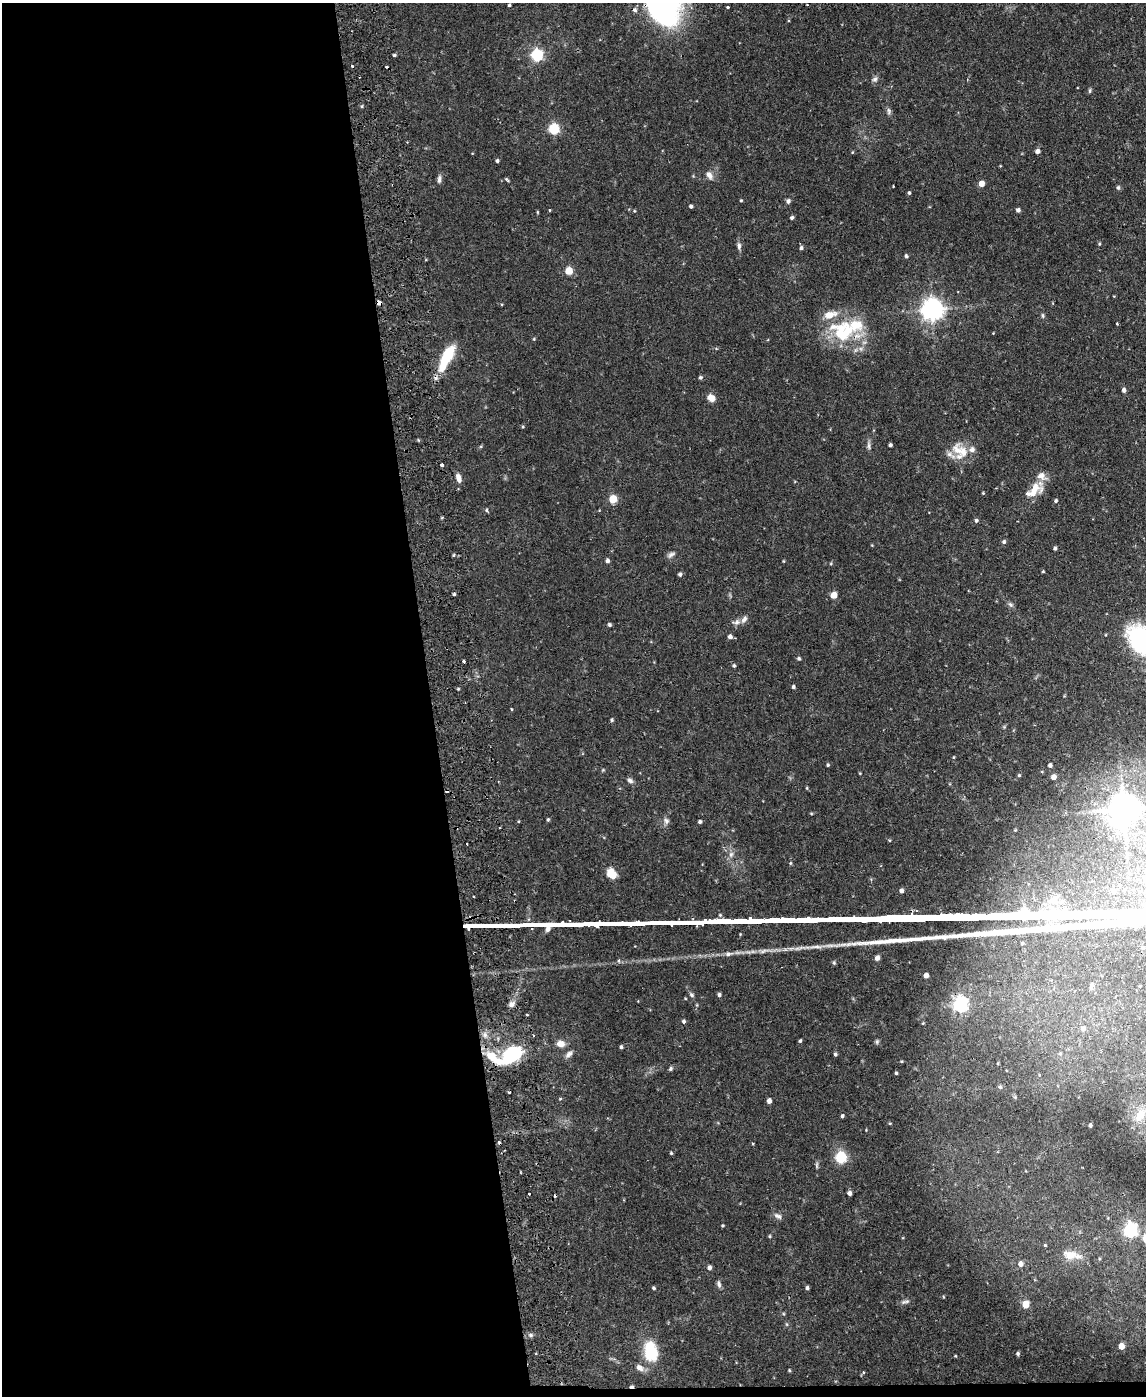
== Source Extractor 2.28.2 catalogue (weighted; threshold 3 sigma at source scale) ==
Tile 9 of 4 x 3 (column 1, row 3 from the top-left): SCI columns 56-1199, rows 246-1639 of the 4686 x 4567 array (HDU 1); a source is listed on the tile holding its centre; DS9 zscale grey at full resolution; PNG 1148 x 1398 px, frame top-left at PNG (2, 3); no overlay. Shown black and unused: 38% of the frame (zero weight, under 2 of 3 exposures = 3% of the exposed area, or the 3 px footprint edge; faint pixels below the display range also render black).
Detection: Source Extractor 2.28.2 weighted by HDU 2 'WHT'; one run over the whole footprint, this tile lists its part. Background 0.0867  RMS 0.0062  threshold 0.0277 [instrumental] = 3 sigma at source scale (4.5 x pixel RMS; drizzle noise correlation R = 1.50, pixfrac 1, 0.05/0.05 arcsec/px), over >= 5 px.
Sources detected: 179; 1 inside a brighter object's white glare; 6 cosmic-ray / hot-pixel residue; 3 long thin detections or spike segments (spike, bleed or trail) — not listed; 6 inside a brighter listed object's ellipse — not listed separately; the other 163 listed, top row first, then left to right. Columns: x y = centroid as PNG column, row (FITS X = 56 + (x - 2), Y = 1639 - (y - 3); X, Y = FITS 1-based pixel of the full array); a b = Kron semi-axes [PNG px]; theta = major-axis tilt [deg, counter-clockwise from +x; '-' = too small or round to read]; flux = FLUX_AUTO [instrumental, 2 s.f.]
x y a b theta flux
509 5 3 3 - 0.73
807 5 2 2 - 0.57
728 7 3 3 - 0.74
635 10 6 5 - 1.5
394 55 4 3 - 0.91
537 55 6 5 - 71
352 66 3 2 - 1.7
875 79 9 6 59 1.7
1090 91 6 4 87 0.9
362 106 5 3 - 0.65
889 111 9 5 -80 1.4
554 129 6 5 - 39
1037 151 5 4 - 2.4
497 161 4 4 - 1.1
709 175 12 7 -61 3
439 179 11 5 86 1.8
507 180 6 3 -46 0.75
981 184 5 4 - 5.6
893 186 3 2 - 0.4
1118 188 5 5 - 1.1
909 193 4 3 - 0.93
741 200 4 3 - 0.64
788 201 5 5 - 1.8
691 206 4 4 - 1.3
550 210 3 3 - 0.53
1018 210 4 4 - 1.7
634 211 4 3 - 0.48
537 212 5 3 - 0.51
792 218 4 4 - 1.2
1099 244 5 3 - 0.54
739 246 11 5 -89 1.9
801 248 5 4 - 1.3
906 256 5 4 - 0.83
569 271 5 5 - 17
379 303 4 3 - 12
932 310 7 7 - 450
1043 316 7 4 -84 0.89
1117 324 3 2 - 0.49
843 332 36 32 -18 39
534 339 4 4 - 0.58
447 357 31 10 63 21
700 377 4 4 - 1.1
1124 390 5 4 - 1.8
711 398 9 7 -38 4.5
523 427 5 4 - 0.64
890 445 4 3 - 1.1
869 446 12 5 -83 1.8
963 452 27 13 -59 10
949 454 10 8 20 2.8
442 465 3 3 - 5.6
458 478 10 6 -73 3.4
1033 490 29 12 46 12
983 493 4 3 - 0.53
613 499 5 5 - 17
1056 501 4 4 - 0.93
486 510 5 5 - 0.76
442 518 4 3 - 0.59
976 520 5 4 - 1.2
1004 542 5 5 - 1.2
1055 548 4 4 - 1.1
453 555 5 3 - 0.63
671 555 11 6 37 1.9
607 561 5 4 - 1.7
783 561 5 3 - 0.5
1043 571 3 3 - 0.62
680 574 5 4 - 1.2
454 594 4 4 - 0.8
834 595 5 5 - 9.1
1010 604 9 6 -45 1.4
736 622 14 6 5 2.5
609 625 4 4 - 1.1
730 637 5 4 - 2.3
1141 640 27 18 -53 84
799 658 5 4 - 0.9
464 661 3 3 - 1.4
734 666 5 4 - 0.83
793 687 4 4 - 1.1
1064 696 4 4 - 0.44
511 709 4 2 - 0.52
612 720 4 4 - 0.87
953 757 4 3 - 0.49
828 765 4 4 - 0.69
1050 765 5 5 - 1.6
860 773 3 2 - 0.41
1019 775 4 4 - 0.83
1053 777 5 5 - 3.9
630 780 8 6 -35 1.7
807 788 5 3 - 0.54
1123 809 9 9 - 1000
811 814 5 3 - 0.52
548 819 4 3 - 0.78
666 821 9 7 -59 2
700 822 4 3 - 1.4
1015 830 4 4 - 0.52
467 844 3 2 - 0.52
731 854 9 6 74 2.3
790 863 4 4 - 0.6
612 874 13 9 -67 8.1
901 891 5 4 - 2.4
1113 892 6 6 - 1.6
474 896 3 3 - 0.82
1054 900 11 9 65 7.2
1022 943 3 3 - 0.75
728 954 11 6 9 2.3
877 958 7 6 - 2
619 961 5 3 - 0.69
834 963 6 5 - 0.86
926 975 4 4 - 3.7
1091 986 10 5 66 1.5
692 995 7 5 -57 1.3
719 995 4 4 - 1.3
512 1004 8 7 - 2.5
960 1005 6 6 - 140
684 1021 4 4 - 1.2
923 1023 4 4 - 0.45
1083 1028 6 6 - 2.3
485 1035 7 5 -46 1.7
800 1041 5 3 - 0.79
877 1042 7 5 71 0.97
561 1044 9 8 - 4.2
621 1047 4 3 - 1.1
513 1053 19 16 -3 29
1060 1053 5 5 - 0.89
569 1054 11 6 46 2.2
835 1054 5 4 - 1.1
491 1057 30 8 -33 14
901 1061 4 3 - 0.51
671 1069 5 5 - 1
896 1073 3 3 - 0.76
1000 1087 6 5 - 1
1015 1097 5 5 - 0.75
560 1098 4 3 - 0.57
769 1101 4 4 - 2.8
1140 1115 20 12 56 8.7
842 1116 5 4 - 0.99
1090 1125 4 3 - 1.2
671 1153 4 4 - 0.67
840 1157 6 6 - 46
817 1165 9 4 -90 1
849 1193 4 4 - 2.2
529 1194 3 3 - 1.1
778 1216 11 6 -27 2.1
722 1225 3 3 - 0.61
1130 1230 7 6 - 110
770 1236 4 4 - 0.62
1045 1245 4 4 - 0.63
1071 1255 28 11 -10 8.9
1020 1264 6 6 - 3.1
709 1268 5 4 - 1.9
719 1284 9 5 -76 1.6
654 1288 4 4 - 0.88
807 1288 4 3 - 1.2
905 1302 13 5 11 1.6
1025 1304 5 5 - 12
786 1324 6 3 -70 0.66
531 1335 6 5 - 1.1
1121 1346 5 4 - 6.8
651 1351 25 16 -79 21
1018 1354 5 5 - 1
955 1356 4 3 - 0.48
640 1368 10 7 -39 3
789 1370 4 3 - 0.57
632 1386 5 3 - 1.3
Overlapping masked pixels (flux is a lower limit): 3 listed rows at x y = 379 303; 491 1057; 632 1386
Isophote crosses this tile's border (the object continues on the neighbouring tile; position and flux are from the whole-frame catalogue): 1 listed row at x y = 1141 640